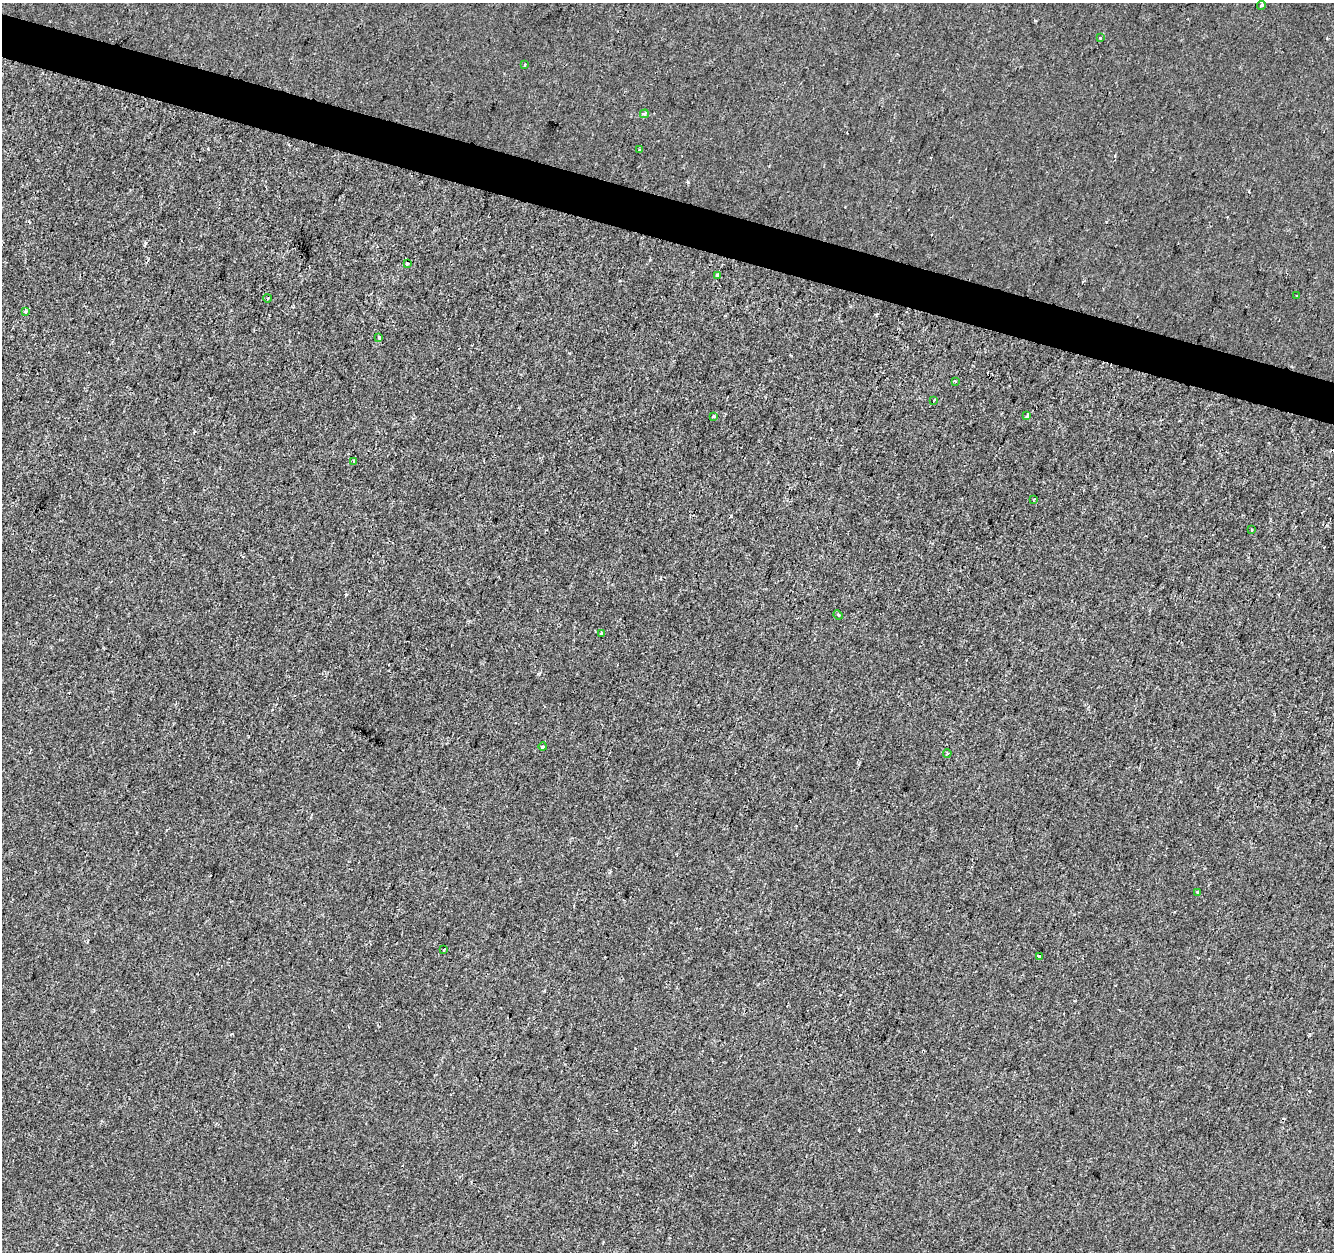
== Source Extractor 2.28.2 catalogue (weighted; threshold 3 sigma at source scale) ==
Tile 11 of 4 x 4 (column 3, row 3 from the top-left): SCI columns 2672-4003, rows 1531-2780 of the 5335 x 5497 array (HDU 1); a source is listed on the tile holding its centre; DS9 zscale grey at full resolution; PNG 1336 x 1254 px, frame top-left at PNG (2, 3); each listed source drawn as its Kron ellipse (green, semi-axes under 4 px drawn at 4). Shown black and unused: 3% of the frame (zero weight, under 2 of 3 exposures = <1% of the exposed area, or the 3 px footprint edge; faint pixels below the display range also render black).
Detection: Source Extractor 2.28.2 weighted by HDU 2 'WHT'; one run over the whole footprint, this tile lists its part. Background -2.68e-04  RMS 0.0026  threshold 0.0118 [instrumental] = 3 sigma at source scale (4.5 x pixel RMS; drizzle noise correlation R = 1.50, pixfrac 1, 0.0396/0.0396 arcsec/px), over >= 5 px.
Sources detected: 26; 1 cosmic-ray / hot-pixel residue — neither listed nor drawn; the other 25 listed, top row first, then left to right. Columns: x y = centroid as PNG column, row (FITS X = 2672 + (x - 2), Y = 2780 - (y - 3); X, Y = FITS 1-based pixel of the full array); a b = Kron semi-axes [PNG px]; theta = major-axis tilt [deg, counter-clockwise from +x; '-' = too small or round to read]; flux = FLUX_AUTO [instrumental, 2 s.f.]
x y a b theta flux
1261 5 4 3 - 0.48
1100 38 3 3 - 0.23
525 65 3 3 - 1.1
644 114 4 4 - 0.68
639 150 3 2 - 0.19
407 264 3 3 - 0.76
718 275 4 3 - 1.1
1297 296 3 2 - 0.35
268 298 4 3 - 0.24
25 312 3 3 - 0.8
379 337 3 3 - 0.83
955 381 3 3 - 0.48
934 400 3 3 - 0.62
714 416 3 3 - 0.44
1027 416 4 3 - 0.64
354 462 4 3 - 2.3
1034 499 3 2 - 0.22
1252 529 3 2 - 0.4
838 615 5 4 - 0.34
601 633 3 3 - 0.86
543 747 4 4 - 0.65
947 753 4 4 - 0.28
1198 892 3 3 - 0.41
443 949 3 3 - 0.86
1039 956 4 3 - 2.7
Unlisted compact peaks at least as high as the median listed source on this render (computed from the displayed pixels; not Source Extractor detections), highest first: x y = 688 182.